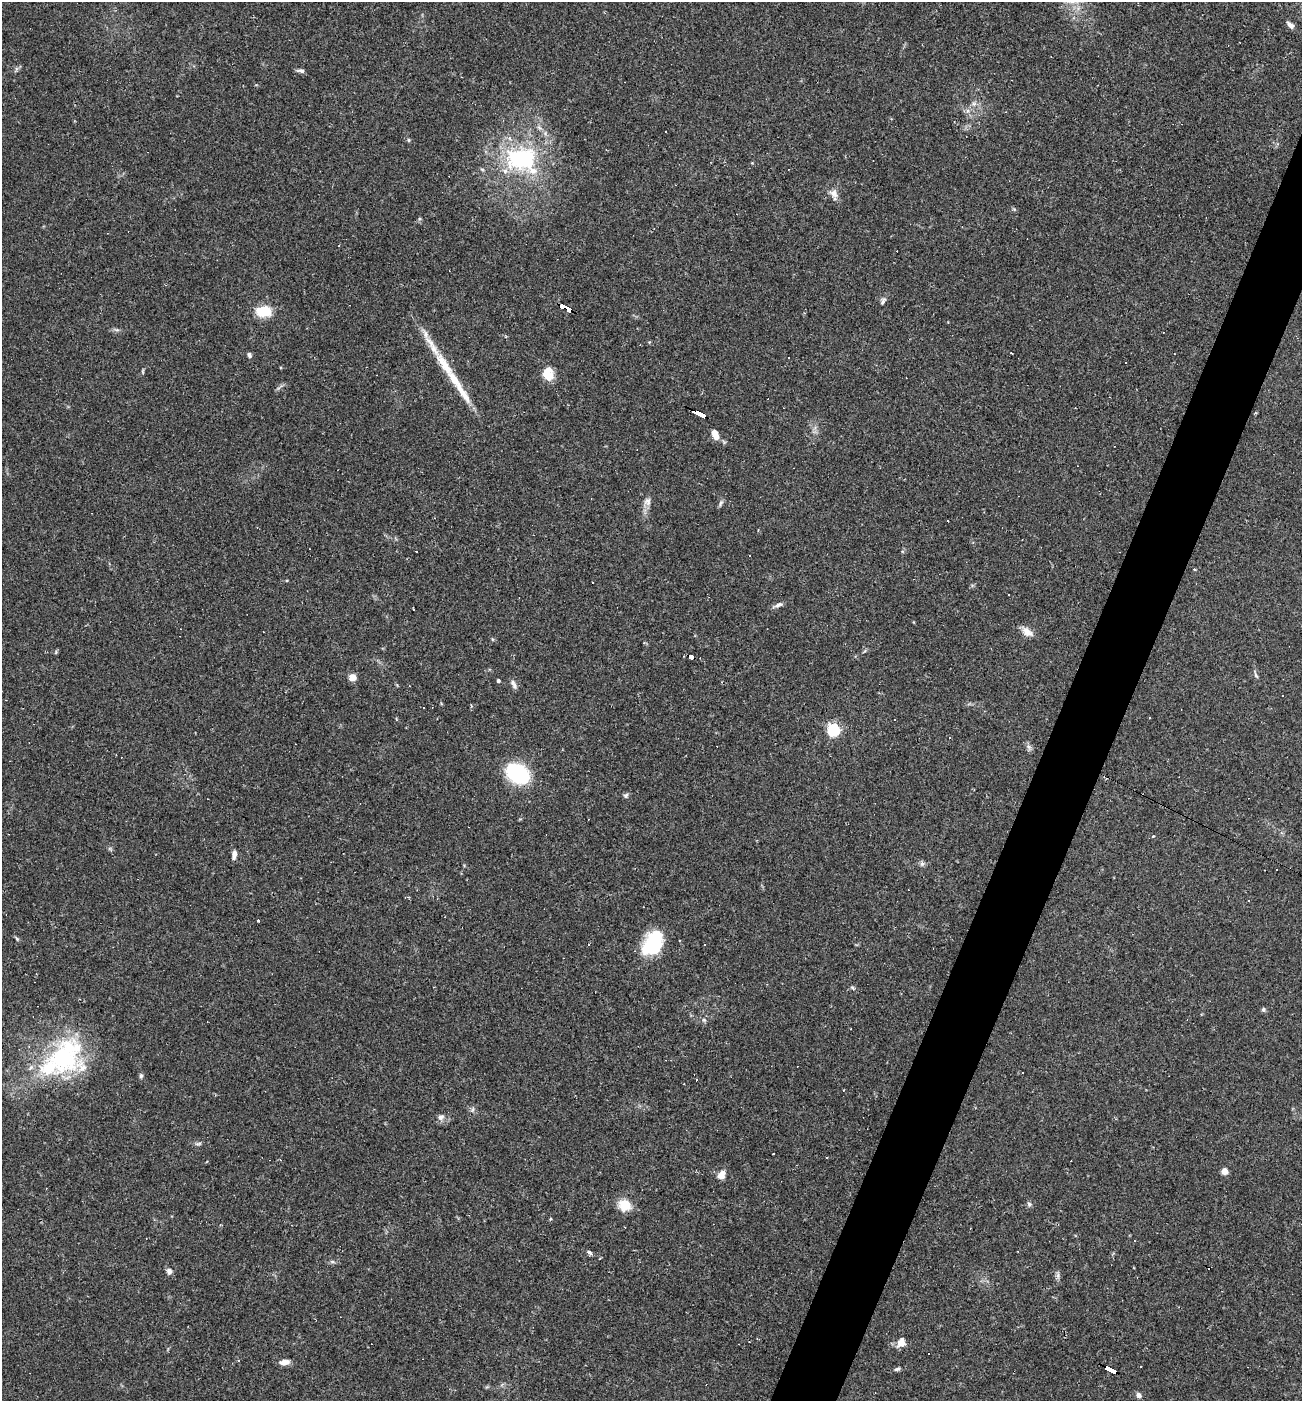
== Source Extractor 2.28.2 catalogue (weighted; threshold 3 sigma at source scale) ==
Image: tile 10 of 4 x 4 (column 2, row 3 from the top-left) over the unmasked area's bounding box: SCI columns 1437-2736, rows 1400-2798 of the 5606 x 5595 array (HDU 1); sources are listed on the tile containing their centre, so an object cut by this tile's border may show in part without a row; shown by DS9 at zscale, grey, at full resolution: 1 PNG px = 1 image px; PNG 1304 x 1403 px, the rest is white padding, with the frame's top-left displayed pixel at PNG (2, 2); no overlay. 4% of this frame is shown black and not used: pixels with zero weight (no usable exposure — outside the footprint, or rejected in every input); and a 3 px margin inside the footprint's outer edge (the drizzle kernel's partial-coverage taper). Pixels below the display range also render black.
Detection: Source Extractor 2.28.2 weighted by HDU 2 'WHT'; one run over the whole footprint, this tile lists its part. Background 0.109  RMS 0.0071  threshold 0.0318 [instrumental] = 3 sigma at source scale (4.5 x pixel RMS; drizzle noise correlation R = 1.50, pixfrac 1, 0.05/0.05 arcsec/px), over >= 5 px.
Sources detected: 103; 1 inside a brighter object's white glare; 27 cosmic-ray / hot-pixel residue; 1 long thin detection or spike segment (spike, bleed or trail) — not listed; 8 inside a brighter listed object's ellipse — not listed separately; the other 66 listed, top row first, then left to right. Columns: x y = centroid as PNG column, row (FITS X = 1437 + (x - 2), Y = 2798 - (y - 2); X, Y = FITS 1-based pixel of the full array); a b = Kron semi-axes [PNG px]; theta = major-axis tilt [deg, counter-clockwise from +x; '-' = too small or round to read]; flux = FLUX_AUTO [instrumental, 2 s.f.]
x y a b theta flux
1290 25 10 5 -46 3.1
301 71 9 5 -11 1.9
409 140 5 3 - 0.76
522 159 45 31 0 78
834 193 12 9 -59 4.7
339 246 3 2 - 0.52
882 301 11 5 80 2
566 308 13 4 -28 150
263 312 16 10 -1 19
117 330 7 4 -17 1.3
249 355 6 5 - 1.6
548 375 14 11 -51 10
455 381 50 10 -56 19
699 414 13 3 -28 230
715 433 7 7 - 4.2
647 501 11 9 48 3.5
721 503 10 4 71 1.6
416 551 3 2 - 1
1194 569 4 3 - 0.87
593 582 3 2 - 0.54
1008 594 2 2 - 0.59
779 605 11 6 27 2.7
1027 632 16 8 -30 5.5
691 657 6 3 -23 61
1256 676 8 4 -48 1.2
352 677 5 4 - 16
498 680 4 4 - 1.2
513 684 13 5 -65 2.4
1283 696 3 3 - 1.3
423 707 2 2 - 0.61
396 719 5 3 - 0.6
833 730 6 5 - 110
1029 747 7 4 -71 1.7
517 773 18 13 -29 73
626 795 7 6 - 1.5
1153 836 3 3 - 5.4
234 854 10 5 88 3.4
922 864 6 6 - 1.7
1249 900 3 3 - 1.6
258 921 3 3 - 4.2
17 939 7 4 -59 1
650 946 33 15 51 39
853 988 5 4 - 1.3
1263 1009 6 5 - 1.4
704 1020 7 4 -44 1.1
64 1057 55 37 71 84
141 1076 6 5 - 1.4
441 1117 10 7 34 2.9
199 1144 8 3 19 1.3
773 1154 2 2 - 0.63
280 1160 3 3 - 0.87
1224 1171 5 4 - 14
721 1175 10 8 58 5.5
1029 1204 7 6 - 1.5
624 1205 16 14 -31 11
550 1219 4 3 - 0.89
589 1252 7 4 -28 1.8
332 1262 6 4 -1 1.2
169 1271 8 7 - 2.6
1058 1275 9 4 -85 1.7
901 1342 12 10 59 5.8
928 1353 3 3 - 1
284 1362 12 6 8 4.5
897 1369 8 5 17 1.6
1111 1370 13 3 -26 140
1138 1395 6 5 - 3.2
Overlapping masked pixels (flux is a lower limit): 4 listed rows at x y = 566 308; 699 414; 691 657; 1111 1370